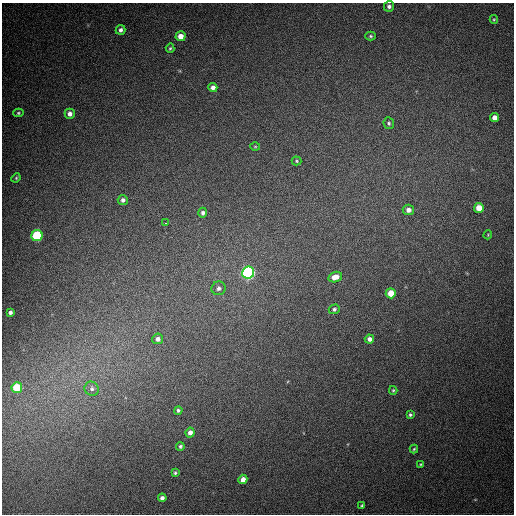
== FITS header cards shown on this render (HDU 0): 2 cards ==
NAXIS1  =                  512
NAXIS2  =                  512

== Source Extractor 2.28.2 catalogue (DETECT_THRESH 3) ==
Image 512 x 512 px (HDU 0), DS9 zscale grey, 1 PNG px = 1 image px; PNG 516 x 516 px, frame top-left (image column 1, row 512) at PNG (2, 3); each listed source drawn as its Kron ellipse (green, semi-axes under 4 px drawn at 4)
Background 509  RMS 14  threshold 42.8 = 3 sigma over >= 5 px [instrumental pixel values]
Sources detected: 42; all 42 listed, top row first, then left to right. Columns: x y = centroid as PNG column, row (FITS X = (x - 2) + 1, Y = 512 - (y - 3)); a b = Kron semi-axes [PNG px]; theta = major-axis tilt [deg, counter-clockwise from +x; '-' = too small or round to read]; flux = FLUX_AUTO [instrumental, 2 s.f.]
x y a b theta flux
389 6 5 5 - 3400
494 19 4 4 - 1000
120 30 5 5 - 3400
181 36 5 5 - 9200
370 36 5 4 - 1700
170 48 5 4 - 1300
213 87 4 4 - 4800
18 113 5 4 - 1300
70 114 5 5 - 4600
494 118 4 4 - 6300
389 123 6 5 - 1800
255 146 5 3 - 910
296 161 5 4 - 1100
16 178 5 4 - 1200
123 200 5 5 - 3400
479 208 5 5 - 14000
408 210 5 5 - 4700
203 213 5 4 - 2600
165 223 3 2 - 1700
488 235 4 4 - 880
37 236 5 5 - 78000
248 273 6 6 - 260000
335 277 7 5 15 8600
219 288 7 7 - 3500
391 293 5 5 - 15000
334 309 5 5 - 2300
10 312 4 4 - 2800
158 339 5 5 - 3600
369 339 5 4 - 3700
17 388 5 5 - 31000
92 389 7 6 - 3000
393 390 4 4 - 1100
178 410 4 4 - 1900
410 415 4 4 - 1600
190 432 5 4 - 4700
180 446 4 4 - 1600
414 449 4 4 - 1100
421 464 4 4 - 1100
175 473 4 3 - 1500
243 479 5 4 - 6400
162 498 4 4 - 3200
362 505 4 3 - 1200